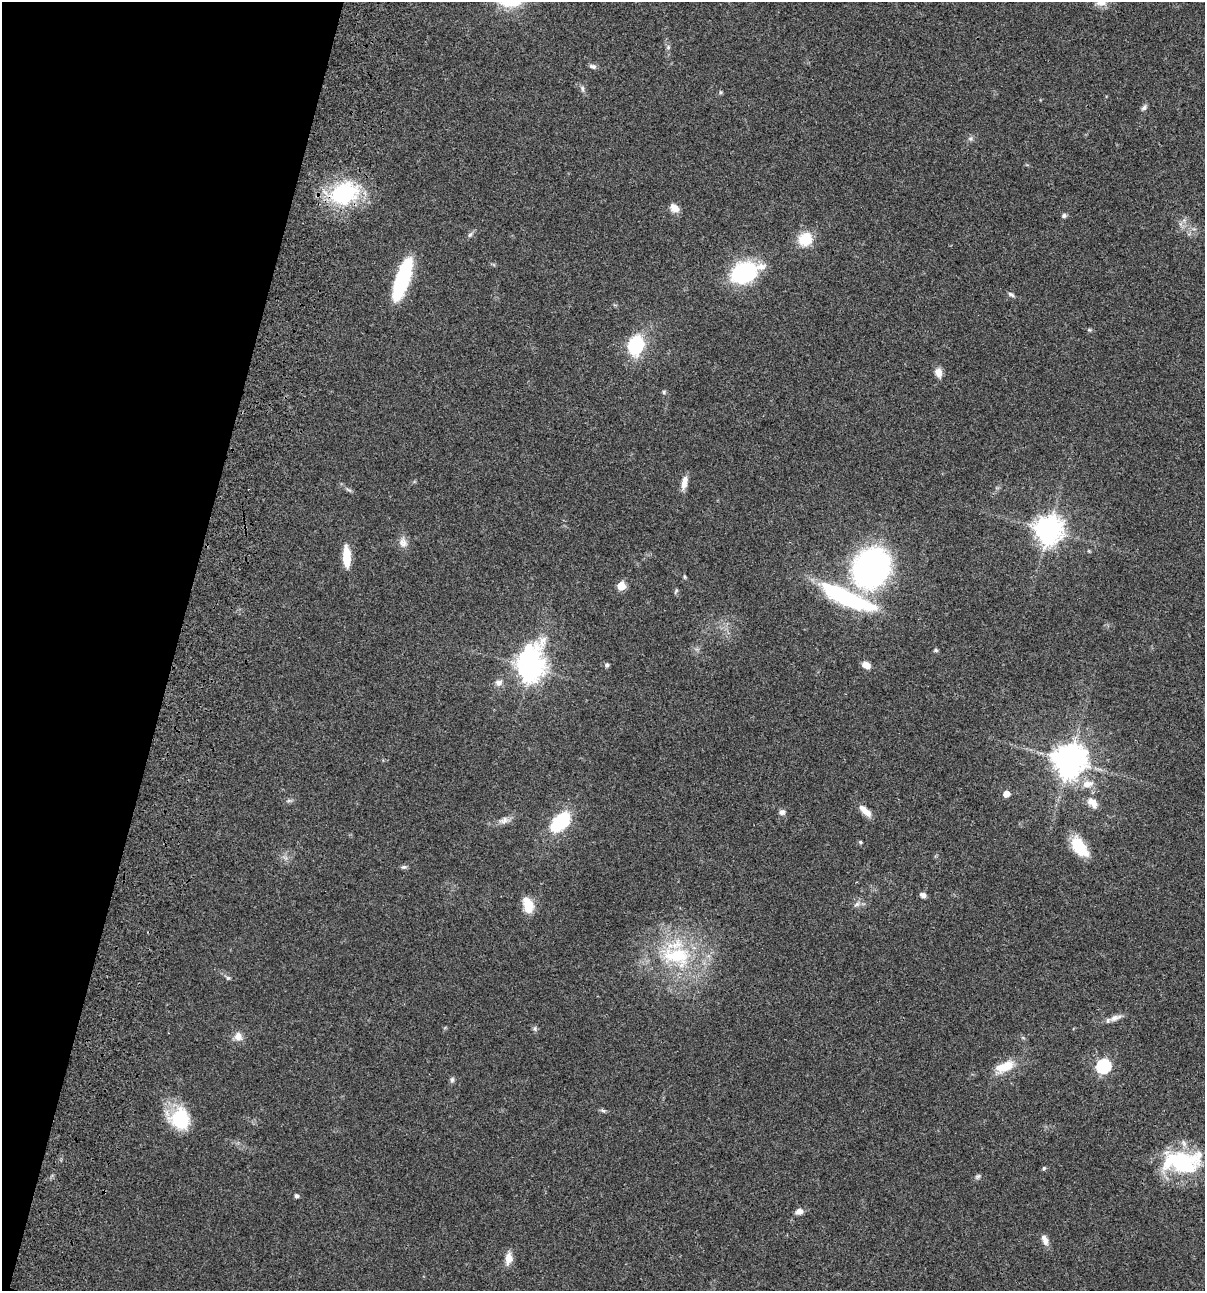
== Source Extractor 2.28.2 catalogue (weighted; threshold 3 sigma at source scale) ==
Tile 9 of 4 x 4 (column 1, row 3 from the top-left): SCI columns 235-1437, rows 1408-2696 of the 5404 x 5390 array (HDU 1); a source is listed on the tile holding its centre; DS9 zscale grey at full resolution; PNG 1207 x 1293 px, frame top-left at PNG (2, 2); no overlay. Shown black and unused: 15% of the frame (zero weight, under 3 of 4 exposures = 9% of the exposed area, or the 3 px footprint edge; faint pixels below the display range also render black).
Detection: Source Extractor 2.28.2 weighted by HDU 2 'WHT'; one run over the whole footprint, this tile lists its part. Background 0.0465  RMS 0.0053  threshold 0.0238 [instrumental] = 3 sigma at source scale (4.5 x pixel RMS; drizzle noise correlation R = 1.50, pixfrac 1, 0.05/0.05 arcsec/px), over >= 5 px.
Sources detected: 61; all 61 listed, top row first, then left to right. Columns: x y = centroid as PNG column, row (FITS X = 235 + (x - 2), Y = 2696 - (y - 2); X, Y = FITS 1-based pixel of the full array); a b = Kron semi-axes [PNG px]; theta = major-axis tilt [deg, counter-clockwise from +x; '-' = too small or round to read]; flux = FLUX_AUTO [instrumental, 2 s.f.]
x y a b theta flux
668 47 6 5 - 0.84
593 66 10 5 -17 1.4
582 89 8 4 -81 1
720 92 6 4 -90 0.63
1144 107 9 5 46 1.3
344 193 38 29 25 40
675 208 11 8 -35 4.3
1064 215 6 6 - 1.1
470 235 8 5 61 1.1
805 239 11 10 - 17
744 272 27 17 24 51
402 279 43 12 71 38
1011 294 8 5 -27 1.2
635 346 12 9 71 43
939 373 12 8 -83 3.4
664 392 6 4 90 0.66
684 482 16 7 78 4.1
348 490 9 3 -21 0.91
1048 530 9 9 - 510
403 543 13 10 -79 3.2
346 557 21 7 -88 12
871 568 21 17 58 310
685 577 6 4 -73 0.62
621 586 5 5 - 14
676 591 8 4 55 0.67
847 597 61 14 -24 66
936 650 6 5 - 0.74
607 665 5 5 - 1.1
866 665 9 6 -30 4
531 667 12 9 84 550
499 683 10 8 13 2.2
1069 761 11 10 - 730
1087 784 15 9 13 5
1006 794 5 5 - 5.9
1092 803 16 9 -51 4.4
865 811 20 7 -42 4.4
782 812 8 8 - 1.6
504 820 13 8 34 2.7
560 822 16 9 42 45
860 842 5 4 - 0.64
1079 846 22 12 -55 17
404 867 7 6 - 1
923 895 7 5 -24 1.9
857 904 9 4 35 1.4
528 905 19 10 -73 8.8
676 956 46 24 -6 40
1115 1018 18 7 21 3.2
535 1029 8 4 -89 0.9
238 1036 12 10 -73 3.6
1005 1066 23 11 22 11
1103 1066 7 6 - 84
452 1080 8 5 75 1.1
603 1110 8 4 -9 0.97
180 1119 25 22 -89 24
1182 1162 47 25 0 43
1044 1168 5 4 - 0.67
978 1176 8 4 36 0.92
296 1196 4 4 - 1.4
799 1211 8 6 21 2.8
1045 1240 14 7 -68 3.1
509 1258 12 8 85 5.3
Overlapping masked pixels (flux is a lower limit): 1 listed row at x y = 344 193
Unlisted compact peaks at least as high as the median listed source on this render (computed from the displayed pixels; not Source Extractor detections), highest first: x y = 228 978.